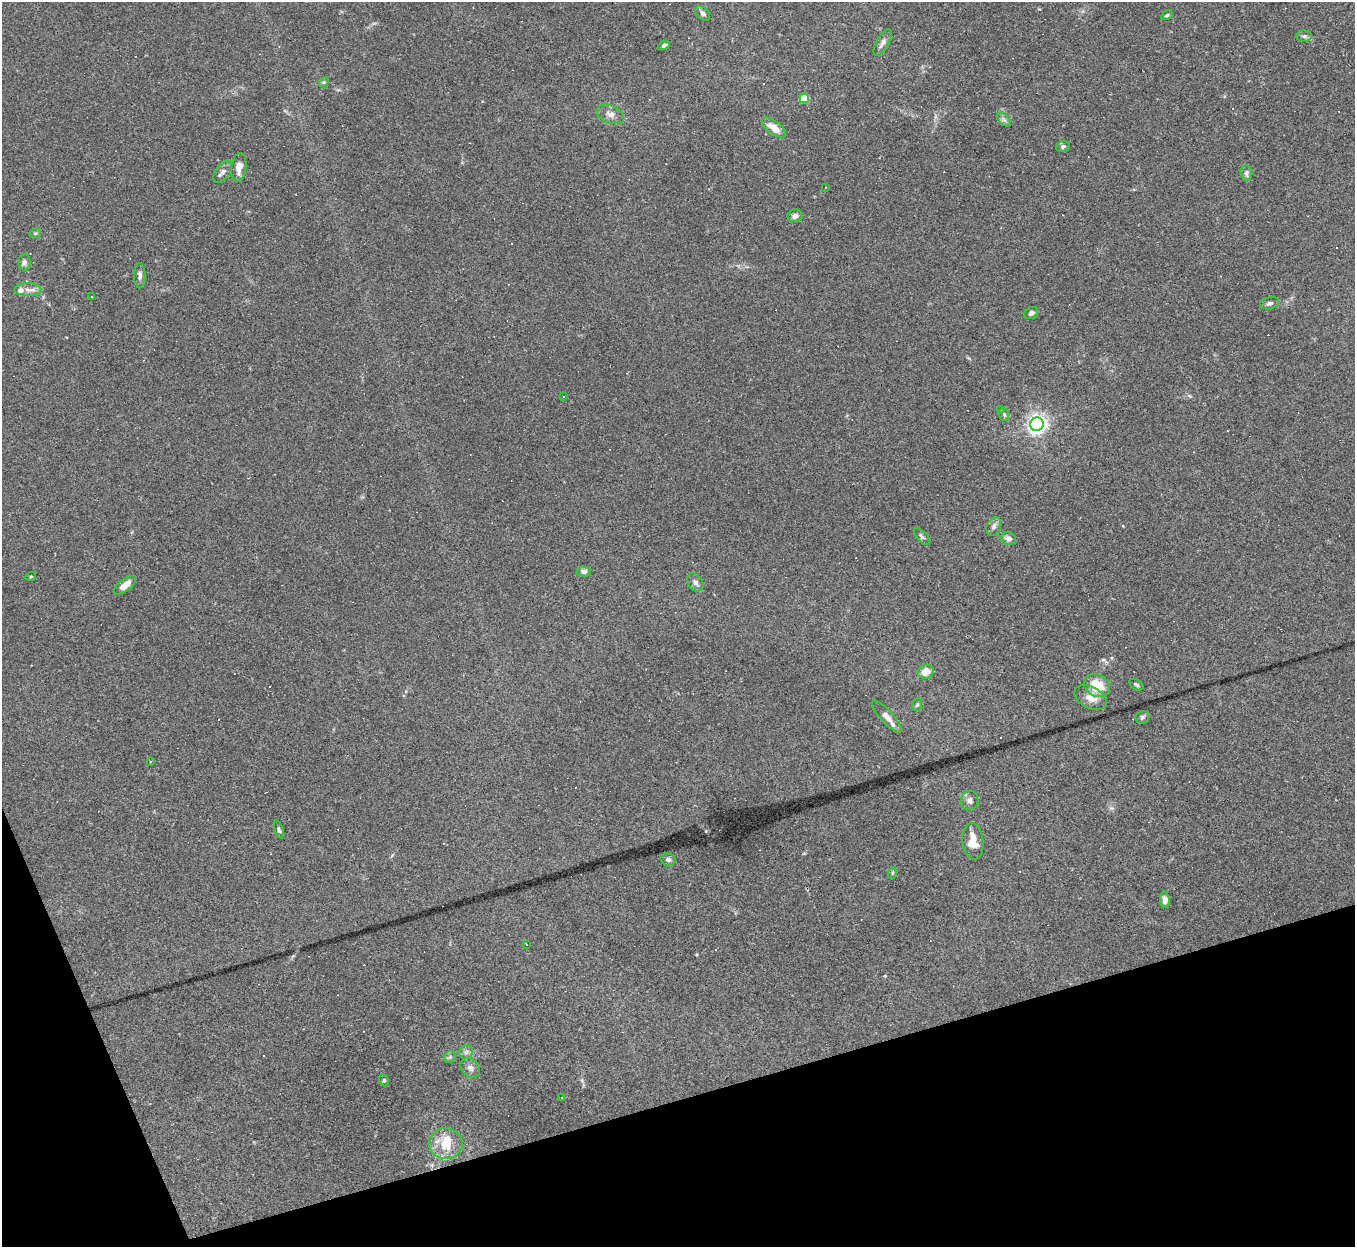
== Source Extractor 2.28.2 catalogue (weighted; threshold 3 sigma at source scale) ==
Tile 14 of 4 x 4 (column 2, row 4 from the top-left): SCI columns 1354-2706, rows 272-1516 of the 5412 x 5396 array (HDU 1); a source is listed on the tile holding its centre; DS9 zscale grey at full resolution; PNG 1357 x 1249 px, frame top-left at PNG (2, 2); each listed source drawn as its Kron ellipse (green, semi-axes under 4 px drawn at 4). Shown black and unused: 15% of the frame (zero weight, under 2 of 3 exposures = <1% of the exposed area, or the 3 px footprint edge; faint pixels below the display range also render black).
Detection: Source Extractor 2.28.2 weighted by HDU 2 'WHT'; one run over the whole footprint, this tile lists its part. Background 0.0861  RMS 0.0075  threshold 0.0339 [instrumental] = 3 sigma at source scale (4.5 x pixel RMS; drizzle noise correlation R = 1.50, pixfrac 1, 0.05/0.05 arcsec/px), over >= 5 px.
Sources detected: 85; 1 inside a brighter object's white glare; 27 cosmic-ray / hot-pixel residue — neither listed nor drawn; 2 inside a brighter listed object's ellipse — not listed separately; the other 55 listed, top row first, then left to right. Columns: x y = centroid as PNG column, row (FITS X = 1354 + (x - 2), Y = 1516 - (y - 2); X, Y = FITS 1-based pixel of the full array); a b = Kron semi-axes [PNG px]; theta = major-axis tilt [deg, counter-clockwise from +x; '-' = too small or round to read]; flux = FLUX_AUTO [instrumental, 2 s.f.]
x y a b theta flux
703 13 8 5 -45 2.1
1167 15 6 4 30 1.1
1304 36 8 5 1 1.8
883 43 15 6 60 3.6
664 45 6 4 30 1.7
324 82 5 4 - 0.96
804 98 5 4 - 19
610 114 14 8 -23 4.8
1004 119 8 5 -45 2
774 128 14 6 -36 8.3
1063 146 7 5 14 1.6
239 167 14 7 83 6.1
223 172 12 7 54 3
1246 173 7 6 - 2.3
826 187 3 2 - 0.95
795 216 8 6 14 2.8
35 233 6 4 20 1.1
24 262 8 6 89 2.3
140 276 13 6 -90 2.9
28 290 13 6 -1 4.2
92 296 2 2 - 0.53
1270 303 10 6 12 2.3
1031 313 7 5 33 2.2
563 396 3 3 - 1.6
1001 409 3 3 - 2.4
1004 415 6 5 - 1.3
1037 424 7 6 - 330
994 526 10 6 67 2.8
922 537 10 5 -48 1.9
1009 538 7 6 - 3.2
584 571 7 5 -3 2.2
31 576 5 3 - 0.76
695 582 10 7 -56 2.7
125 585 13 6 37 6.3
926 672 8 6 24 8.8
1097 685 14 11 -30 18
1136 685 8 5 -32 1.4
1091 698 18 10 -27 8.4
917 705 6 5 - 1.3
886 716 21 6 -47 6.4
1142 717 7 6 - 1.7
150 762 3 2 - 0.75
970 800 9 8 - 3.3
279 830 9 4 -72 1.5
973 841 18 10 -83 12
668 860 7 6 - 2.1
892 873 5 3 - 0.76
1165 900 8 5 -88 3.7
526 945 3 3 - 4.2
466 1052 7 6 - 2.2
450 1057 6 5 - 1.3
470 1068 11 8 -46 3.1
384 1080 6 4 -71 1
561 1097 3 3 - 0.85
446 1143 17 15 -2 15
Unlisted compact peaks at least as high as the median listed source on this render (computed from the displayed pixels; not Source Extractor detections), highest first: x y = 706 831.